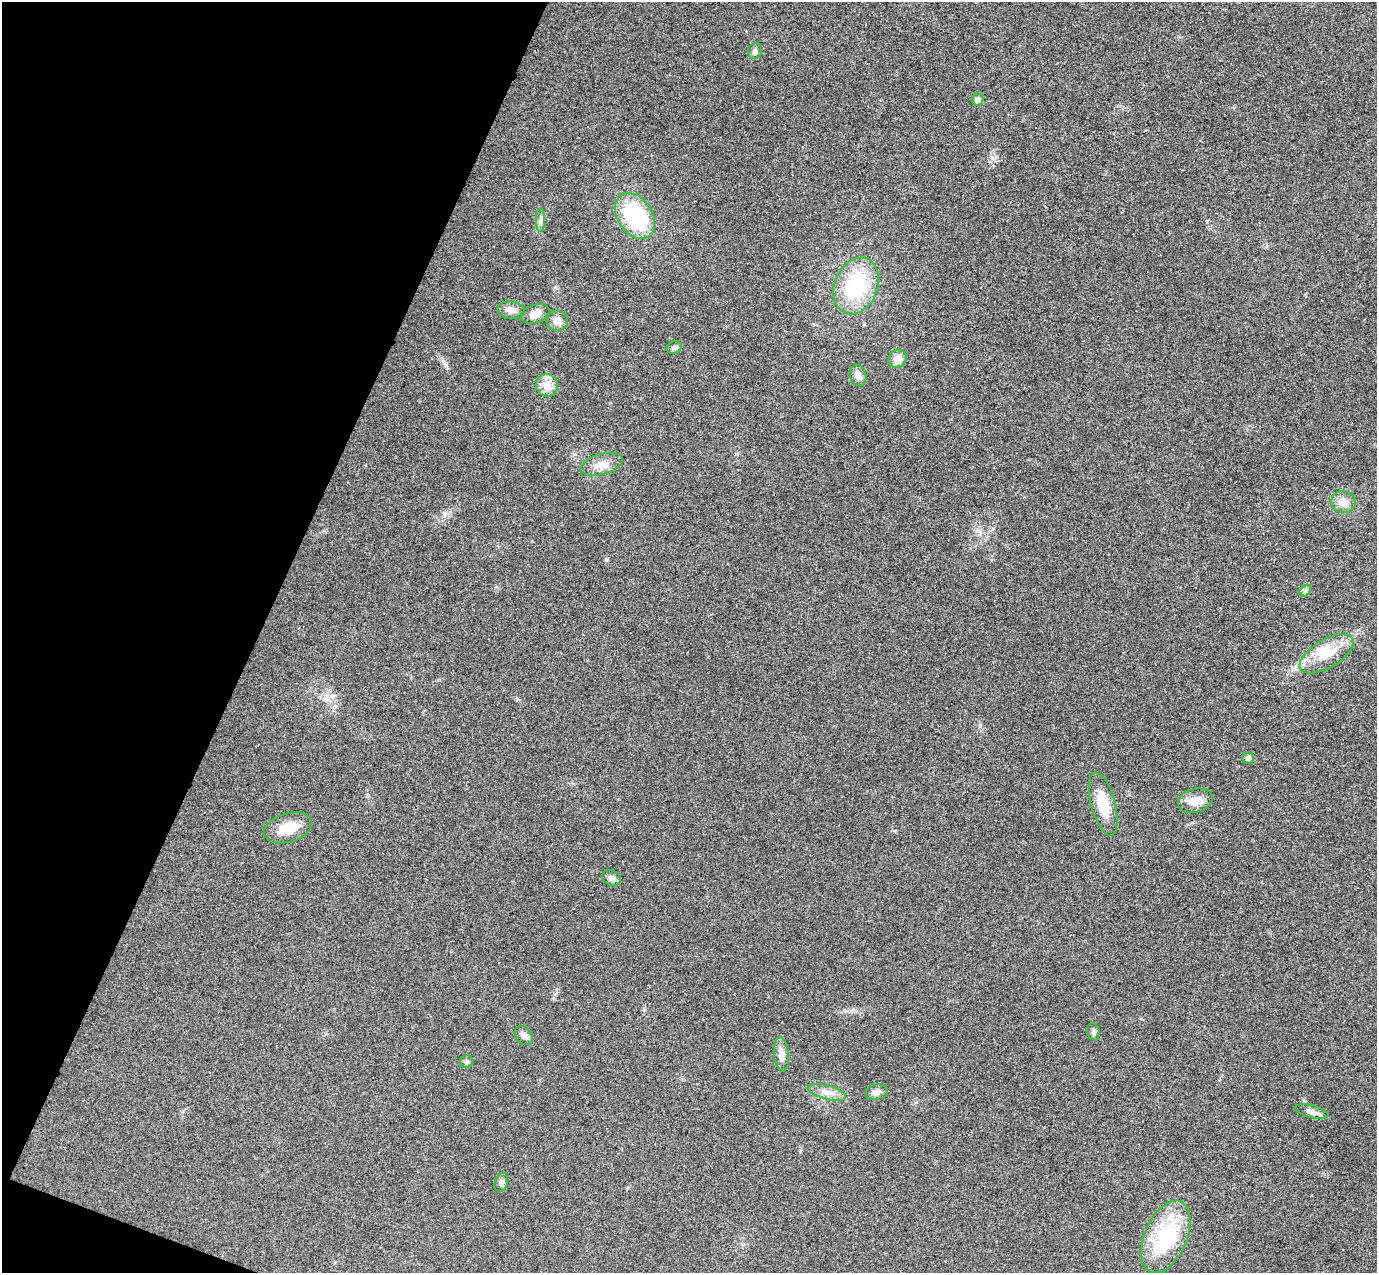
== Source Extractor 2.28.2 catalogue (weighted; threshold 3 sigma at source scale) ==
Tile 9 of 4 x 4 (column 1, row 3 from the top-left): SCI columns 31-1405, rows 1595-2865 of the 5557 x 5599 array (HDU 1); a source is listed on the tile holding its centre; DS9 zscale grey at full resolution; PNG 1379 x 1275 px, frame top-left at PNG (2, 2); each listed source drawn as its Kron ellipse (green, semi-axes under 4 px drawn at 4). Shown black and unused: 19% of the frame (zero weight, under 3 of 4 exposures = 6% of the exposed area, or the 3 px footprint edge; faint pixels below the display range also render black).
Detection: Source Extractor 2.28.2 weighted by HDU 2 'WHT'; one run over the whole footprint, this tile lists its part. Background 0.0192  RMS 0.0061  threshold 0.0275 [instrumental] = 3 sigma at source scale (4.5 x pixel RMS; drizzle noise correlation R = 1.50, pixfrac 1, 0.05/0.05 arcsec/px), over >= 5 px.
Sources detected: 31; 1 inside a brighter listed object's ellipse — not listed separately; the other 30 listed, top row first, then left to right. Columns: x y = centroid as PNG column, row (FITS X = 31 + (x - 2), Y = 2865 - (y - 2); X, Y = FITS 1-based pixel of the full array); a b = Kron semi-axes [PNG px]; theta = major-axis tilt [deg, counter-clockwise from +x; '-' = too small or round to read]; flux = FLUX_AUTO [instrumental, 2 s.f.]
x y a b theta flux
755 51 8 7 - 2
977 100 6 6 - 2.6
635 216 25 17 -56 47
541 220 12 4 89 2
856 286 29 21 68 46
511 310 14 9 -8 4.4
535 314 15 9 17 5.9
557 321 10 10 - 4
674 347 7 6 - 1.7
897 359 9 8 - 5
858 375 11 8 -73 3.5
547 385 11 11 - 7.9
602 464 21 10 16 6.7
1343 502 12 11 - 5.1
1305 591 6 5 - 1.2
1327 654 30 14 30 15
1248 758 6 5 - 1.8
1195 801 18 12 13 6.1
1103 804 32 12 -75 16
288 828 24 14 17 13
611 878 10 7 -22 2.6
1093 1032 9 6 -78 1.6
524 1036 10 8 -48 2.5
781 1054 17 7 -86 3.9
467 1062 7 6 - 1.2
827 1092 20 7 -15 5.1
877 1092 11 7 13 3.1
1312 1112 17 6 -14 3.1
501 1182 10 6 70 1.7
1166 1237 38 21 67 44
Unlisted compact peaks at least as high as the median listed source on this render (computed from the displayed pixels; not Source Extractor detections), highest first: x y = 606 560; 332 696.